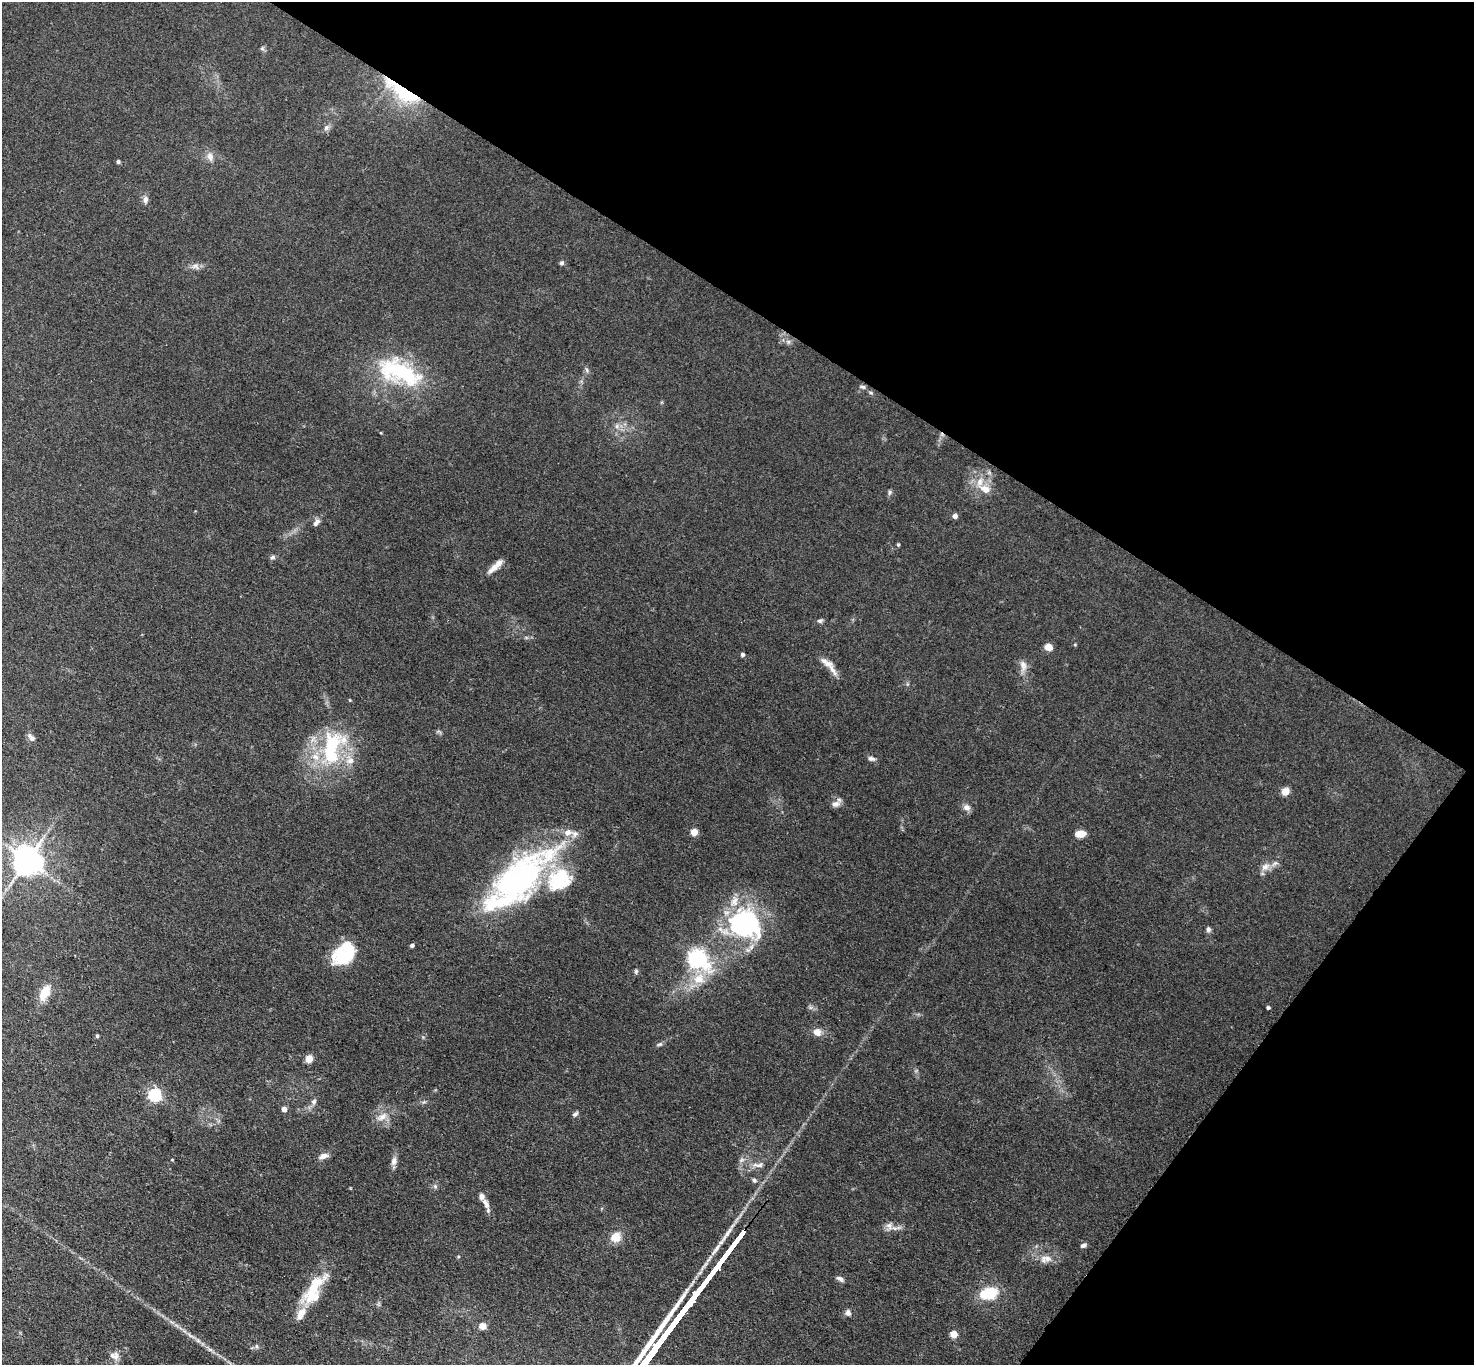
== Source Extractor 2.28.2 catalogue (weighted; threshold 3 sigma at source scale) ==
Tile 8 of 4 x 4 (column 4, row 2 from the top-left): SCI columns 4419-5890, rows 2879-4241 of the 5891 x 5898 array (HDU 1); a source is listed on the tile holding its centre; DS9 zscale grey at full resolution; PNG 1476 x 1367 px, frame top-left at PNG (2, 2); no overlay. Shown black and unused: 30% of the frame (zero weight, under 3 of 4 exposures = <1% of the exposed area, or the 3 px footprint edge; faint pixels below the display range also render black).
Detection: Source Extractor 2.28.2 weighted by HDU 2 'WHT'; one run over the whole footprint, this tile lists its part. Background 0.103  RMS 0.0069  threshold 0.0311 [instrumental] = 3 sigma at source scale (4.5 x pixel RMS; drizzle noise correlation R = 1.50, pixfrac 1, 0.05/0.05 arcsec/px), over >= 5 px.
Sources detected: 98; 2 inside a brighter object's white glare — not listed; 16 inside a brighter listed object's ellipse — not listed separately; the other 80 listed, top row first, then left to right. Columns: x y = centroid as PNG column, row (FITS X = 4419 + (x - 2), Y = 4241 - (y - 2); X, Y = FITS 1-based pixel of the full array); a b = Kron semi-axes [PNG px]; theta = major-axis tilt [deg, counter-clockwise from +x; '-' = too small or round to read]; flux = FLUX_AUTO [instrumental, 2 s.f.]
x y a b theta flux
262 48 7 5 -54 1.3
402 92 53 15 -33 48
326 128 8 7 - 2.4
210 157 12 8 -75 4.4
118 162 4 4 - 1.4
145 199 9 7 89 2.9
562 263 6 5 - 1.4
195 266 12 8 -16 3.5
788 342 7 6 - 1.9
587 370 7 5 -50 1.5
399 372 57 27 -22 71
862 387 9 4 -10 1.5
617 426 7 6 - 2.2
980 482 17 9 70 8.3
890 492 8 5 83 1.4
955 516 5 4 - 3.8
316 523 10 6 47 3.1
898 544 5 4 - 0.91
273 557 7 6 - 1.6
495 566 22 6 43 6.6
820 621 8 5 26 1.7
1075 644 5 3 - 0.66
1049 647 8 7 - 5.6
742 654 4 4 - 1.5
1023 666 18 9 -89 5.5
833 670 24 7 -59 5.6
350 700 4 4 - 0.61
31 738 12 6 -50 3
331 748 51 23 80 61
871 759 10 6 -14 2.3
1285 791 9 8 - 5.4
835 804 12 8 14 3.7
967 807 10 8 -24 3.4
694 832 5 5 - 14
1081 834 10 7 4 7.5
27 860 8 8 - 1100
1265 867 13 9 38 5.1
518 880 98 35 44 190
744 923 39 36 6 110
1208 929 6 6 - 2
412 945 4 4 - 2
346 958 27 14 13 25
697 958 8 7 - 330
636 971 7 5 75 1.3
699 979 15 13 30 14
45 993 17 9 63 13
1268 1007 4 3 - 1.3
817 1032 12 10 -22 5.1
97 1036 4 4 - 1
659 1044 9 5 17 1.5
309 1059 7 6 - 7.9
155 1095 6 6 - 120
314 1102 9 7 83 2.4
424 1102 7 4 32 1.2
284 1109 4 4 - 5.6
575 1114 7 5 42 1.9
382 1117 17 9 31 7
323 1156 13 6 16 3.8
172 1160 3 3 - 0.56
741 1160 9 6 27 2.3
394 1161 13 8 78 3.6
758 1165 19 7 2 5.3
754 1180 6 5 - 1.6
435 1186 6 6 - 1.4
486 1204 15 7 -65 5.1
889 1226 13 10 -76 4.5
616 1237 13 12 - 8.9
1084 1245 7 5 22 2.1
1047 1258 13 10 -42 5.9
722 1259 29 3 53 4600
840 1279 11 5 -30 2.1
313 1288 53 14 53 28
989 1293 16 11 12 25
848 1313 8 7 - 2.6
171 1322 9 3 -45 1.8
483 1326 7 6 - 5.6
953 1334 5 5 - 16
190 1335 16 4 -33 3.9
257 1346 6 4 -88 1.2
116 1356 13 9 88 4.4
Overlapping masked pixels (flux is a lower limit): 2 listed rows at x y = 402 92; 862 387